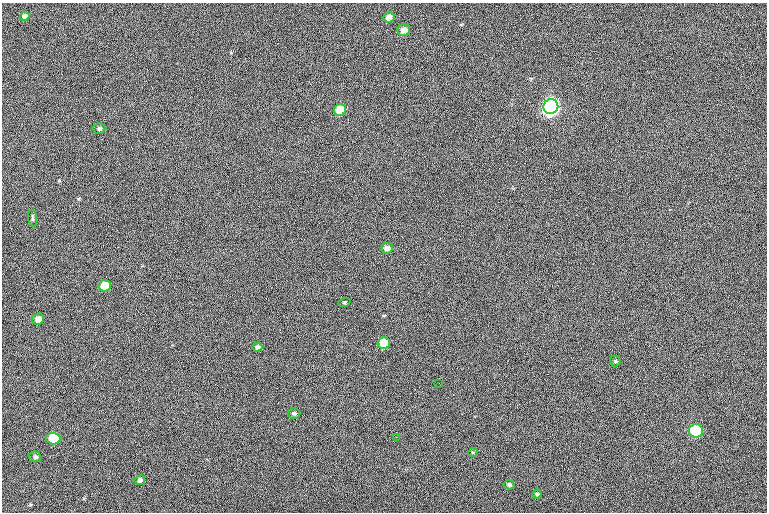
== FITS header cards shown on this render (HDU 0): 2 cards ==
NAXIS1  =                  765 /fastest changing axis
NAXIS2  =                  510 /next to fastest changing axis

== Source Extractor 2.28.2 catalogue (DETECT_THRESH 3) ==
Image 765 x 510 px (HDU 0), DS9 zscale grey, 1 PNG px = 1 image px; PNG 769 x 514 px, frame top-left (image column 1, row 510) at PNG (2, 3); each listed source drawn as its Kron ellipse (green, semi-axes under 4 px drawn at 4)
Background 112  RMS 7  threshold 21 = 3 sigma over >= 5 px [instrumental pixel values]
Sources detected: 24; all 24 listed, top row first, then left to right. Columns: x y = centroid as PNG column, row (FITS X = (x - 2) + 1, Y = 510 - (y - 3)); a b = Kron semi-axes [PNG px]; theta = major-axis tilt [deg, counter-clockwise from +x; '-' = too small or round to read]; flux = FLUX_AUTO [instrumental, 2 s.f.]
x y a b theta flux
25 16 4 4 - 1700
389 17 6 5 - 2800
404 30 6 6 - 3400
551 107 7 7 - 260000
340 110 6 6 - 14000
99 128 6 5 - 1100
33 218 8 4 -80 840
387 248 6 5 - 2600
105 286 6 5 - 12000
344 302 6 4 19 580
38 319 6 5 - 3800
384 343 6 6 - 18000
257 347 5 4 - 1400
615 361 5 5 - 670
439 383 3 2 - 430
294 413 6 5 - 960
696 431 7 6 - 36000
396 437 2 2 - 1500
53 438 7 6 - 23000
473 452 5 3 - 420
35 457 6 5 - 1200
140 480 5 4 - 1600
509 485 5 4 - 910
537 494 4 4 - 600